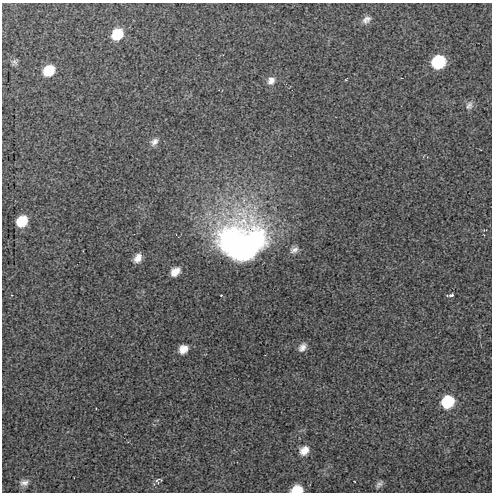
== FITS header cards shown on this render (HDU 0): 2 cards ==
NAXIS1  =                  490 / Axis length
NAXIS2  =                  490 / Axis length

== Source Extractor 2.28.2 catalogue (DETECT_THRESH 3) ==
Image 490 x 490 px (HDU 0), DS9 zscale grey, 1 PNG px = 1 image px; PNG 494 x 494 px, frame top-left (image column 1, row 490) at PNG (2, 3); no overlay
Background 34.1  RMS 1.5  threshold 4.49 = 3 sigma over >= 5 px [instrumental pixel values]
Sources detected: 23; all 23 listed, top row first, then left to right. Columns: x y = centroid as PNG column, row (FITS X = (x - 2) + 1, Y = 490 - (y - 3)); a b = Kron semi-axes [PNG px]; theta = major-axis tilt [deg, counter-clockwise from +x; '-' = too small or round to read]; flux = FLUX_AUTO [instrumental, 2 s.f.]
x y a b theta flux
366 19 11 8 37 540
117 34 12 10 47 2600
14 62 8 7 - 270
438 62 11 10 - 5900
49 70 11 9 40 2300
271 81 11 9 62 650
469 105 12 9 65 480
154 142 11 8 44 520
22 221 10 8 45 2200
242 242 55 47 0 34000
294 250 11 7 26 490
138 258 9 6 60 760
175 272 9 7 40 920
221 295 2 2 - 83
451 295 7 3 6 380
302 347 11 7 51 590
183 349 11 9 39 910
448 402 11 10 - 4500
304 450 11 9 42 970
158 480 10 6 13 260
24 483 12 8 15 550
379 484 11 5 47 320
297 489 10 7 7 1900
At the frame edge (FLAGS 8, measured only in part): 1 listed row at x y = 297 489